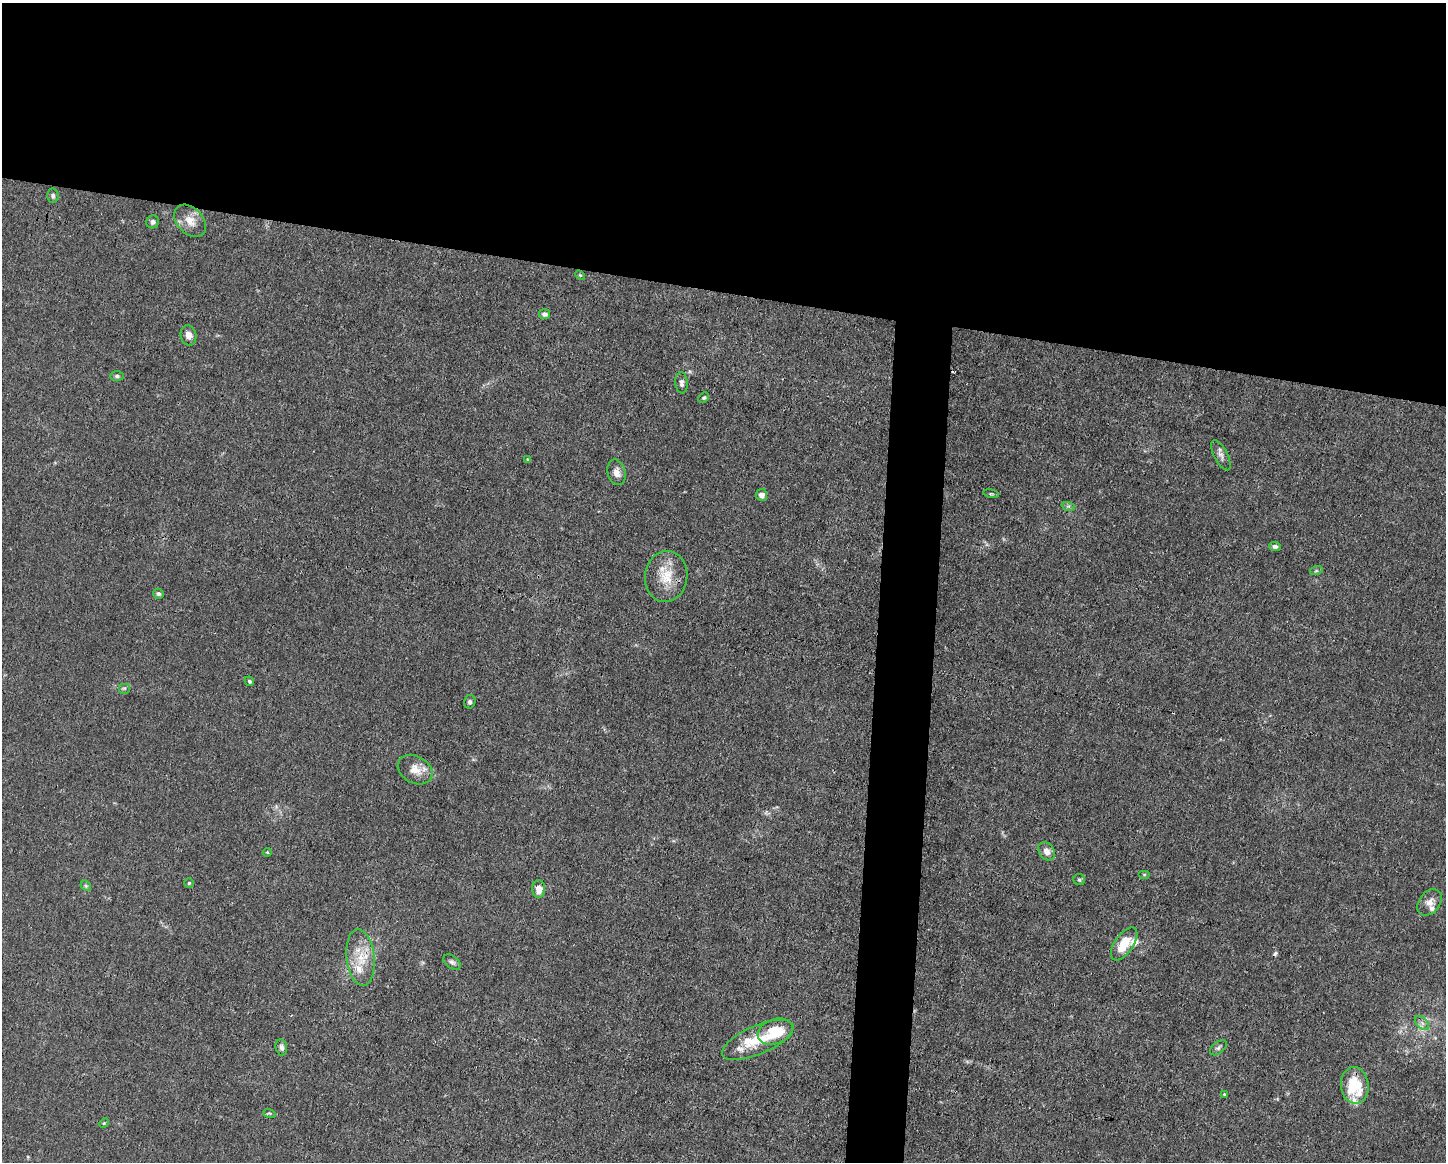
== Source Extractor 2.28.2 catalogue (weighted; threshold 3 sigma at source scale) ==
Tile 2 of 3 x 4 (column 2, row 1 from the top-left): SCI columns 1556-2999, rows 3479-4638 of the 4666 x 4638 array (HDU 1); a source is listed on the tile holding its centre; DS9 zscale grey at full resolution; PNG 1448 x 1164 px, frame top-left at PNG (2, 3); each listed source drawn as its Kron ellipse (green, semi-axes under 4 px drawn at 4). Shown black and unused: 28% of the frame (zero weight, under 3 of 4 exposures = <1% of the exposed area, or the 3 px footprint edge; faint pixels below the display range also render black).
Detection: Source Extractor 2.28.2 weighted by HDU 2 'WHT'; one run over the whole footprint, this tile lists its part. Background 0.0158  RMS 0.0025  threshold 0.011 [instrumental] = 3 sigma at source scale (4.5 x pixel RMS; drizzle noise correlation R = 1.50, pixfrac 1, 0.05/0.05 arcsec/px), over >= 5 px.
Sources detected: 50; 1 cosmic-ray / hot-pixel residue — neither listed nor drawn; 6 inside a brighter listed object's ellipse — not listed separately; the other 43 listed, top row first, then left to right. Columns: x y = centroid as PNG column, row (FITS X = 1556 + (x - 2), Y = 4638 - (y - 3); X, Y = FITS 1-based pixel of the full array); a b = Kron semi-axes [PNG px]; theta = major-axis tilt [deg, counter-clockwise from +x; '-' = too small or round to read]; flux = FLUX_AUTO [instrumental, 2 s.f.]
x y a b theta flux
53 196 7 5 87 0.54
190 221 18 12 -47 3.2
153 222 6 6 - 0.74
580 275 6 3 -44 0.24
545 314 5 5 - 0.77
188 335 10 8 -78 1.4
117 376 7 5 0 0.51
682 383 11 6 -87 0.93
704 398 6 4 47 0.38
1221 455 17 6 -63 1.2
528 459 4 4 - 0.24
617 472 13 9 -75 1.8
991 494 8 3 -12 0.27
761 495 6 5 - 1.3
1068 506 7 4 -18 0.43
1275 546 6 5 - 0.87
1316 571 6 4 18 0.31
666 576 25 21 83 6.3
158 594 5 4 - 0.52
249 681 5 4 - 0.4
124 688 6 5 - 0.44
470 702 7 5 76 0.63
415 770 18 13 -28 3.2
1047 851 10 7 -56 1.6
267 852 4 4 - 0.24
1144 875 6 4 0 0.28
1079 880 6 5 - 0.41
189 883 5 5 - 0.31
86 886 6 4 -47 0.37
539 889 9 6 -88 2.2
1430 902 15 10 51 1.8
1124 944 19 9 55 5.5
360 958 28 14 -84 6
452 962 10 6 -36 0.71
1422 1023 8 5 -45 0.83
775 1032 18 12 19 8.8
758 1040 38 14 24 7.6
281 1047 8 5 -79 0.82
1218 1048 10 5 38 0.61
1355 1085 18 14 -84 10
1224 1094 4 3 - 0.24
269 1113 6 4 -18 0.31
104 1123 5 4 - 0.26